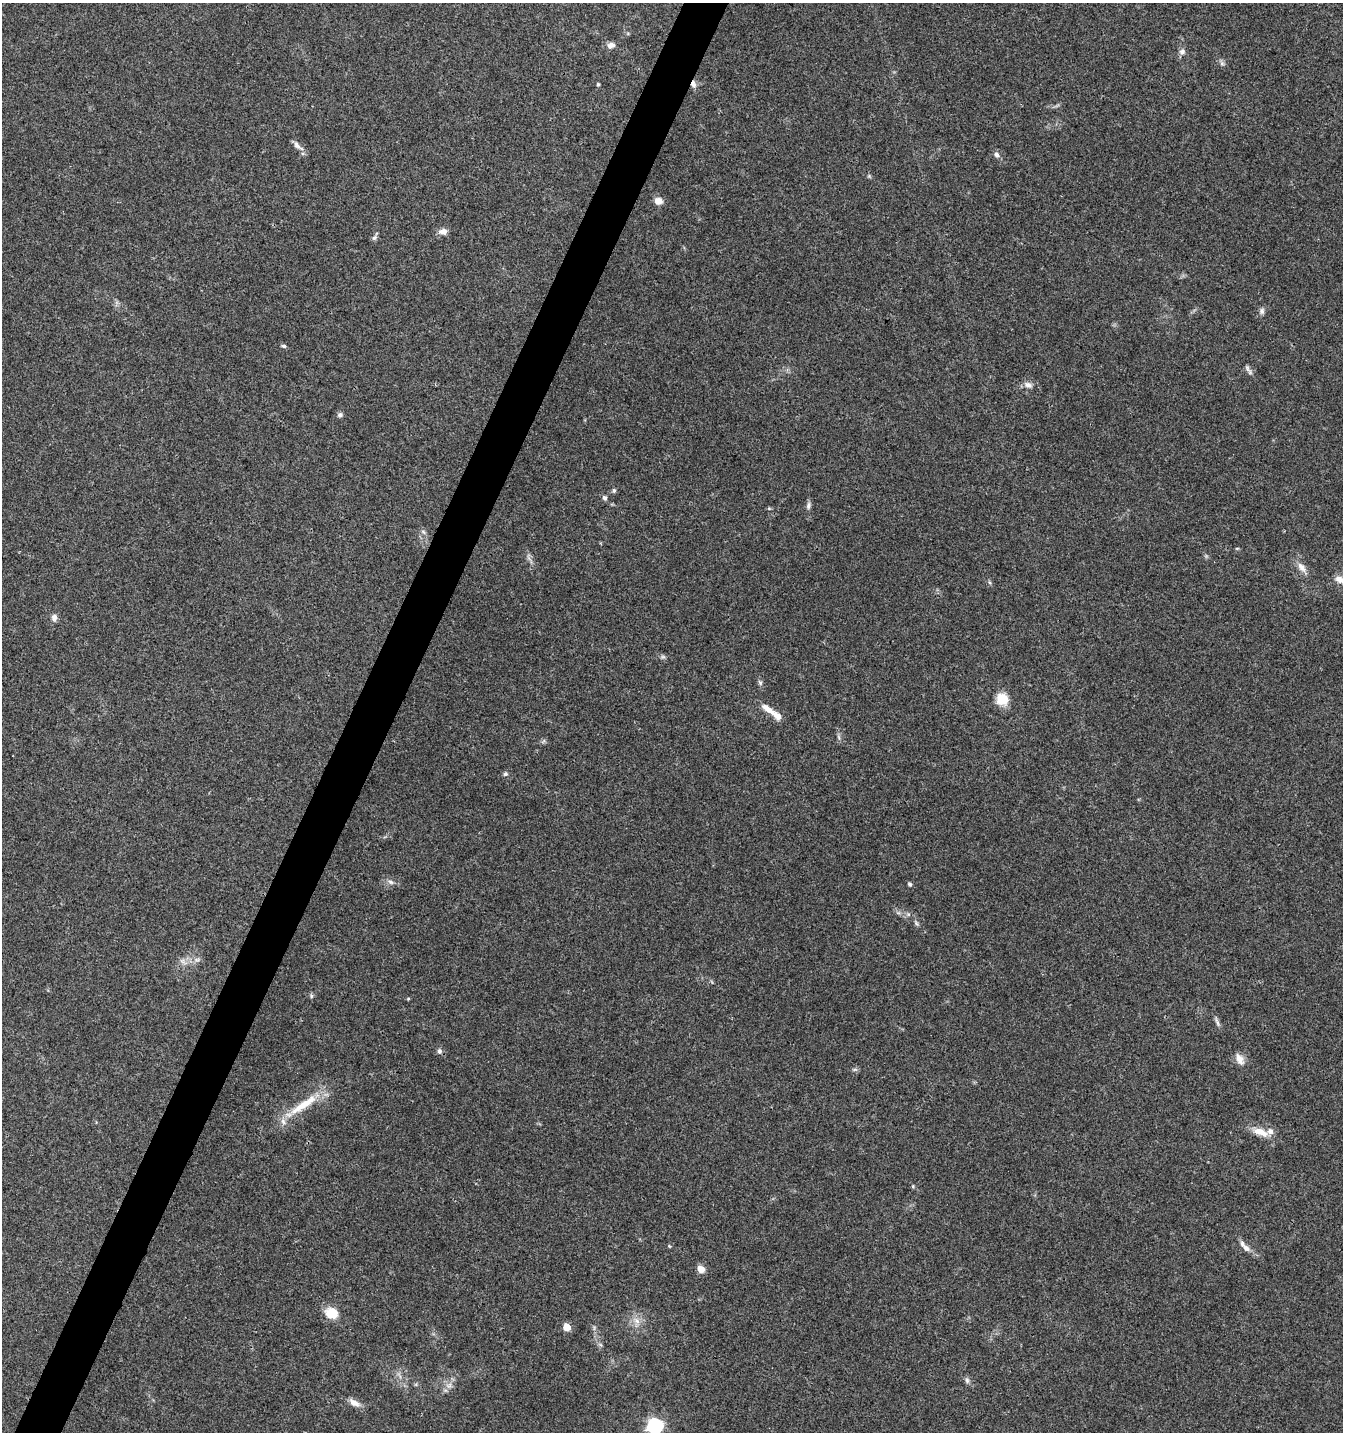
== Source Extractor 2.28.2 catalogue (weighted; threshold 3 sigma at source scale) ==
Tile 7 of 4 x 4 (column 3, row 2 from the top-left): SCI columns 2882-4222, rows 2869-4298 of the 5831 x 5727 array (HDU 1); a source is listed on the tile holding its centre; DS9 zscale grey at full resolution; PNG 1345 x 1434 px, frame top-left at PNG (2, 3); no overlay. Shown black and unused: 3% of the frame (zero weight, under 3 of 4 exposures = <1% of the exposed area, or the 3 px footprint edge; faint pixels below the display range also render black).
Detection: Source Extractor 2.28.2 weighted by HDU 2 'WHT'; one run over the whole footprint, this tile lists its part. Background 0.0438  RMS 0.0034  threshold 0.0155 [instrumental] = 3 sigma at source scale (4.5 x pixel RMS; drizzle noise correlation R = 1.50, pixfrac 1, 0.0396/0.0396 arcsec/px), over >= 5 px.
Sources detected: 61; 1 too faint to see at this stretch — not listed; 3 inside a brighter listed object's ellipse — not listed separately; the other 57 listed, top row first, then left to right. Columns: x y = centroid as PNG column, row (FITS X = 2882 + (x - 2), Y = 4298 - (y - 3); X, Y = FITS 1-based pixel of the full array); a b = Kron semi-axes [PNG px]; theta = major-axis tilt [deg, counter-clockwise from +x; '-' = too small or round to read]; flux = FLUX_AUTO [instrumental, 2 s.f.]
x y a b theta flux
611 45 11 8 18 1.7
1182 52 8 7 - 1.3
1222 63 7 6 - 0.87
598 84 5 4 - 0.48
693 84 10 6 -77 1.6
297 146 17 6 -43 1.8
997 155 8 6 -54 1.3
869 176 5 5 - 0.42
658 201 10 8 -13 2.4
443 231 12 8 3 1.9
374 238 7 6 - 0.86
1262 311 9 7 89 1.1
284 346 6 4 -4 0.64
1247 369 12 5 -65 1.1
1028 385 12 7 -17 1.7
340 415 7 6 - 0.86
614 490 6 5 - 0.66
605 498 6 5 - 0.94
808 506 10 6 80 1.1
769 508 6 4 -1 0.4
423 532 7 5 -32 0.73
1237 548 6 3 18 0.33
1301 567 17 8 -55 2.6
1340 579 13 8 -28 2.2
989 582 6 4 -70 0.46
54 617 9 7 85 1.5
663 657 7 4 -1 0.65
760 683 8 5 -57 0.75
1002 699 10 10 - 9
767 709 20 7 -34 3.7
839 737 7 4 -87 0.68
505 774 7 6 - 0.71
391 882 9 5 -27 1.1
910 884 5 4 - 0.74
917 924 8 4 -59 0.68
197 960 8 6 19 1.2
183 961 12 5 -42 1.3
311 996 6 5 - 0.59
408 999 5 3 - 0.32
1217 1022 15 3 -72 1.1
439 1051 7 6 - 1
1240 1059 16 9 -64 2.7
854 1070 9 4 1 0.65
303 1105 52 10 34 11
1260 1132 23 9 -20 4.7
913 1186 5 4 - 0.36
669 1246 5 4 - 0.33
1246 1248 12 8 -29 1.8
701 1269 9 7 -42 2.6
332 1313 14 11 -4 7.2
637 1321 11 8 -45 2.4
567 1327 5 5 - 6.2
600 1344 7 4 -20 0.54
967 1380 9 6 -80 0.93
449 1385 8 8 - 1.8
354 1403 16 8 -27 2.5
655 1426 7 7 - 69
Overlapping masked pixels (flux is a lower limit): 1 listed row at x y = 693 84
Isophote crosses this tile's border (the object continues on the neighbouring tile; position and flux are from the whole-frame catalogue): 2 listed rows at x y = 1340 579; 655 1426